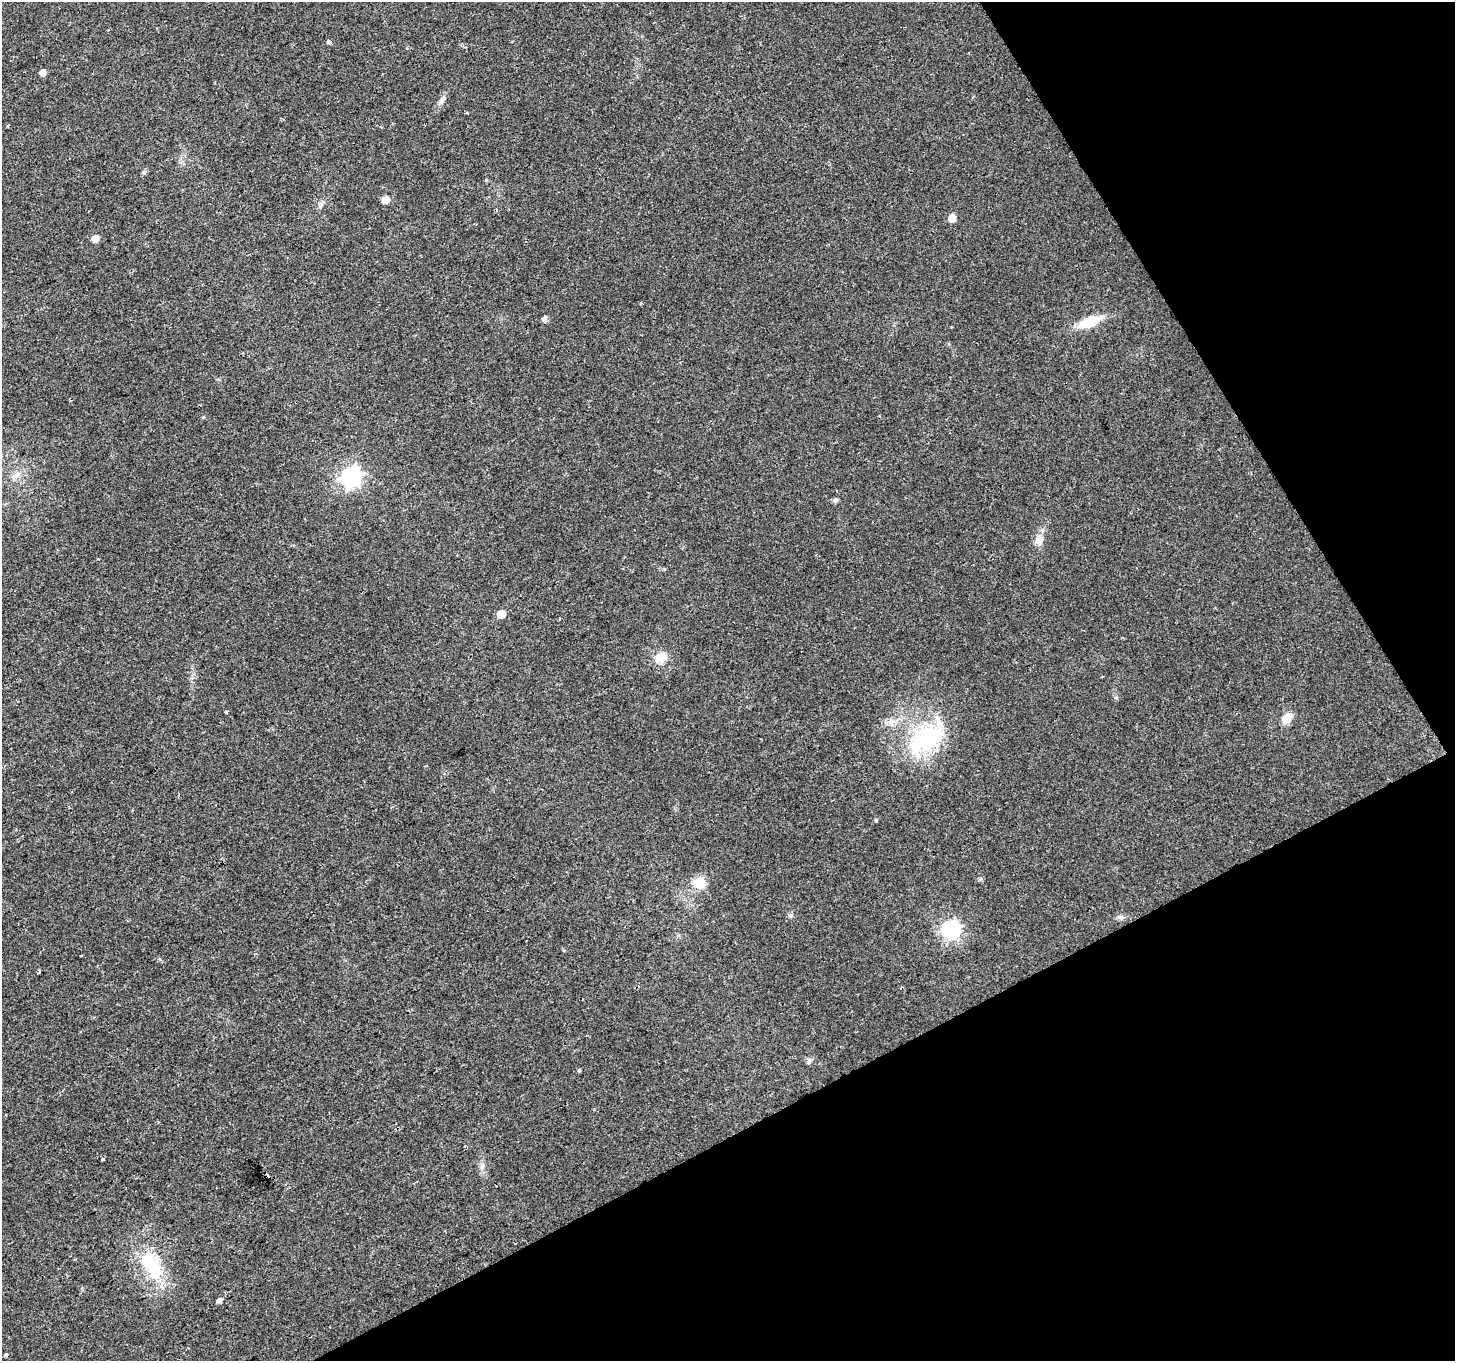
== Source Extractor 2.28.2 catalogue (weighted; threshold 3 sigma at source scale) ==
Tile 12 of 4 x 4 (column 4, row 3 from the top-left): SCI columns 4361-5813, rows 1466-2824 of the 5816 x 5708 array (HDU 1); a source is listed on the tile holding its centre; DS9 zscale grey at full resolution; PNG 1457 x 1363 px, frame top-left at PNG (2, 2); no overlay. Shown black and unused: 27% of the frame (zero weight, under 2 of 3 exposures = <1% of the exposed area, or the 3 px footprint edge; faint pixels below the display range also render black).
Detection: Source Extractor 2.28.2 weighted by HDU 2 'WHT'; one run over the whole footprint, this tile lists its part. Background 0.0277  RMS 0.0057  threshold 0.0258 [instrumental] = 3 sigma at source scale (4.5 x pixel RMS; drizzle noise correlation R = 1.50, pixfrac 1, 0.0396/0.0396 arcsec/px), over >= 5 px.
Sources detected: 35; all 35 listed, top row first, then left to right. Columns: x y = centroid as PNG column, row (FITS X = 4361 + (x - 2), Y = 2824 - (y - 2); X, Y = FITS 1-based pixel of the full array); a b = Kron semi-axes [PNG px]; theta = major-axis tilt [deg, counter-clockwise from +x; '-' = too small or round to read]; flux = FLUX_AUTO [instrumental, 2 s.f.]
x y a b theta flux
329 42 3 3 - 19
43 72 5 5 - 3.4
442 100 15 6 60 2.7
8 126 3 3 - 0.92
381 127 4 3 - 0.57
144 172 7 5 44 1.1
486 180 4 4 - 0.6
386 200 6 5 - 7.5
952 218 6 5 - 8.3
95 238 6 5 - 6.2
544 319 6 5 - 2.3
1090 322 24 12 21 15
16 475 11 6 43 2.7
351 477 8 8 - 250
835 500 7 5 15 1.3
1039 540 14 10 76 4.7
501 614 6 5 - 9.9
661 657 14 12 9 7.9
226 712 3 3 - 0.81
1287 718 13 9 52 7.3
926 739 59 29 33 53
876 820 4 4 - 0.66
699 883 6 6 - 44
790 916 7 4 58 1.1
1121 918 6 6 - 1.4
951 930 7 7 - 170
39 971 5 3 - 0.69
809 1062 7 4 45 1.1
579 1070 3 3 - 1.3
103 1159 3 3 - 0.88
482 1167 6 6 - 1.6
267 1174 3 3 - 4.5
152 1266 45 22 -56 31
220 1300 6 5 - 2.3
6 1355 3 3 - 22
Unlisted compact peaks at least as high as the median listed source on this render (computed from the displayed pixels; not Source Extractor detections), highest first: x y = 321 204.